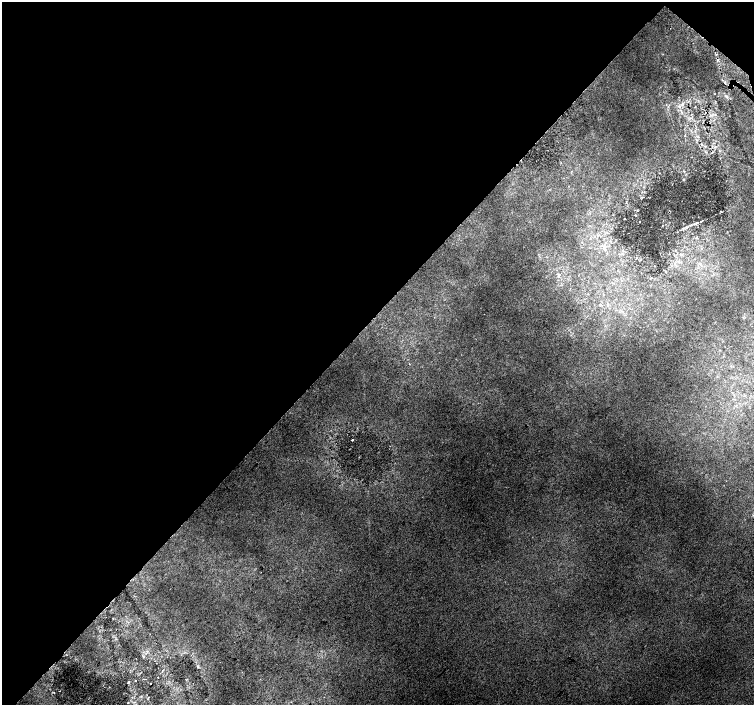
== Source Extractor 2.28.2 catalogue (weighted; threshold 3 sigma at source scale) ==
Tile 2 of 4 x 4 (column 2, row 1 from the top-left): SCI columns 1539-3041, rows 4487-5892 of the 6074 x 6092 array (HDU 1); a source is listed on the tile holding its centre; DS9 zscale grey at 2 x 2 block average (1 PNG px = mean of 2 x 2 image px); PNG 756 x 707 px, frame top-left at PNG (2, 2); no overlay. Shown black and unused: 46% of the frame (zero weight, under 2 of 3 exposures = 2% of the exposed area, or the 3 px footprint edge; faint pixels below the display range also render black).
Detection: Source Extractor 2.28.2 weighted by HDU 2 'WHT'; one run over the whole footprint, this tile lists its part. Background 0.0316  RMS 0.0079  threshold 0.0358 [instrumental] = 3 sigma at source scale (4.5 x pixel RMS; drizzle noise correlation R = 1.50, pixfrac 1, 0.0396/0.0396 arcsec/px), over >= 5 px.
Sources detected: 18; all 18 listed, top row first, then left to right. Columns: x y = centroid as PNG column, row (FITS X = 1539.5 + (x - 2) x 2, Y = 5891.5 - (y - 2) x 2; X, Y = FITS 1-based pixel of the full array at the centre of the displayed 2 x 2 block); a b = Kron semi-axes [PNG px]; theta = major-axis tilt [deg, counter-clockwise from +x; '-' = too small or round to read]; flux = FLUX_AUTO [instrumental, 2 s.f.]
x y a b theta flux
716 54 3 2 - 1.5
718 60 3 2 - 1.8
724 83 2 2 - 1
726 96 3 2 - 1.6
682 104 8 3 57 6.5
691 114 3 2 - 0.95
698 137 4 3 - 2
712 152 4 2 - 1.3
636 215 3 2 - 0.98
640 222 2 2 - 0.72
697 223 7 2 31 2.7
352 440 2 2 - 1.9
158 677 2 2 - 2.8
135 680 2 2 - 6.5
128 682 2 2 - 2.2
151 684 2 2 - 7.9
54 692 3 2 - 1
128 703 2 2 - 1.7
Diffuse or blended objects may show on this block-average render without a row.